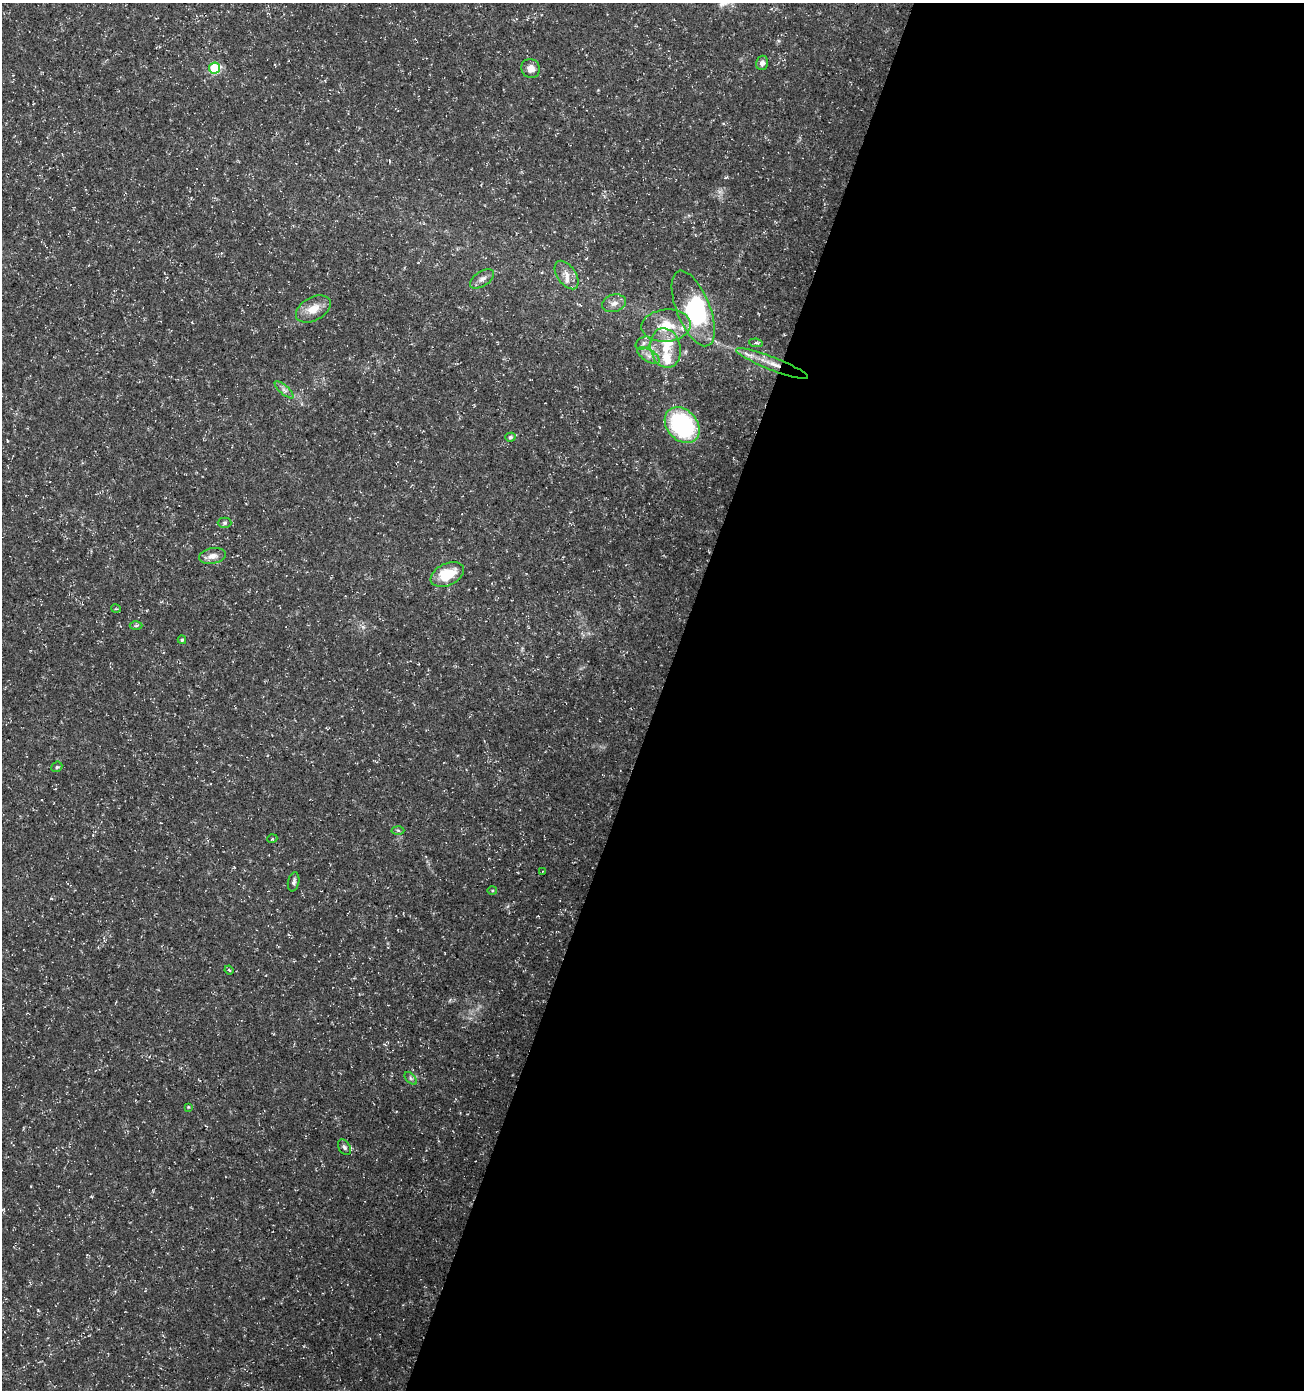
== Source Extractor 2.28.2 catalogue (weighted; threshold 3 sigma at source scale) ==
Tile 12 of 4 x 4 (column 4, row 3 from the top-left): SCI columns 4116-5417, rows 1400-2787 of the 5693 x 5563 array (HDU 1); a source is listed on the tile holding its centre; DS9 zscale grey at full resolution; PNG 1306 x 1392 px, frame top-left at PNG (2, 3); each listed source drawn as its Kron ellipse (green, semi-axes under 4 px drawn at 4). Shown black and unused: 49% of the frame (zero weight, under 3 of 5 exposures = <1% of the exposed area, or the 3 px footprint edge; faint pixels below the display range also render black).
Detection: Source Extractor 2.28.2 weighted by HDU 2 'WHT'; one run over the whole footprint, this tile lists its part. Background 0.0285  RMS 0.0028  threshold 0.0124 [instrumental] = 3 sigma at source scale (4.5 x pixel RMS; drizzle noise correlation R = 1.50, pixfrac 1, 0.0396/0.0396 arcsec/px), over >= 5 px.
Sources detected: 38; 2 inside a brighter object's white glare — neither listed nor drawn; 3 inside a brighter listed object's ellipse — not listed separately; the other 33 listed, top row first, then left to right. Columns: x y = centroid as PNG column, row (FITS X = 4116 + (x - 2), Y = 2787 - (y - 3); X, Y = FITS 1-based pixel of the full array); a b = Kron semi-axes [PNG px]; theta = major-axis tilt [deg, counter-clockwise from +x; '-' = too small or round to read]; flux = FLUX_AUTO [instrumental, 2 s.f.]
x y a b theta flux
762 63 7 6 - 0.99
215 68 5 5 - 22
531 68 10 9 - 2.2
567 275 16 9 -56 2.6
482 279 13 7 33 1.3
614 303 12 8 15 1.7
693 308 40 16 -68 25
313 309 19 11 30 4.1
666 326 25 16 5 8.1
644 343 8 5 28 0.82
756 343 7 4 -6 0.47
665 348 20 15 -76 6.5
649 356 12 6 -31 1.5
772 363 38 6 -21 4.8
284 390 12 4 -42 1.1
682 425 20 15 -48 36
510 437 5 4 - 0.46
225 523 7 5 1 0.47
212 556 13 8 9 2.2
447 575 18 11 26 8.9
116 609 5 3 - 0.3
136 626 6 4 1 0.46
182 640 4 4 - 0.4
57 767 6 5 - 0.43
398 830 6 4 -2 0.43
272 839 5 3 - 0.28
543 871 3 3 - 0.18
294 882 9 5 78 0.78
492 891 5 3 - 0.29
229 970 5 3 - 0.35
411 1078 7 4 -47 0.6
188 1107 4 3 - 0.24
344 1147 8 5 -57 0.65
Overlapping masked pixels (flux is a lower limit): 1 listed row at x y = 772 363